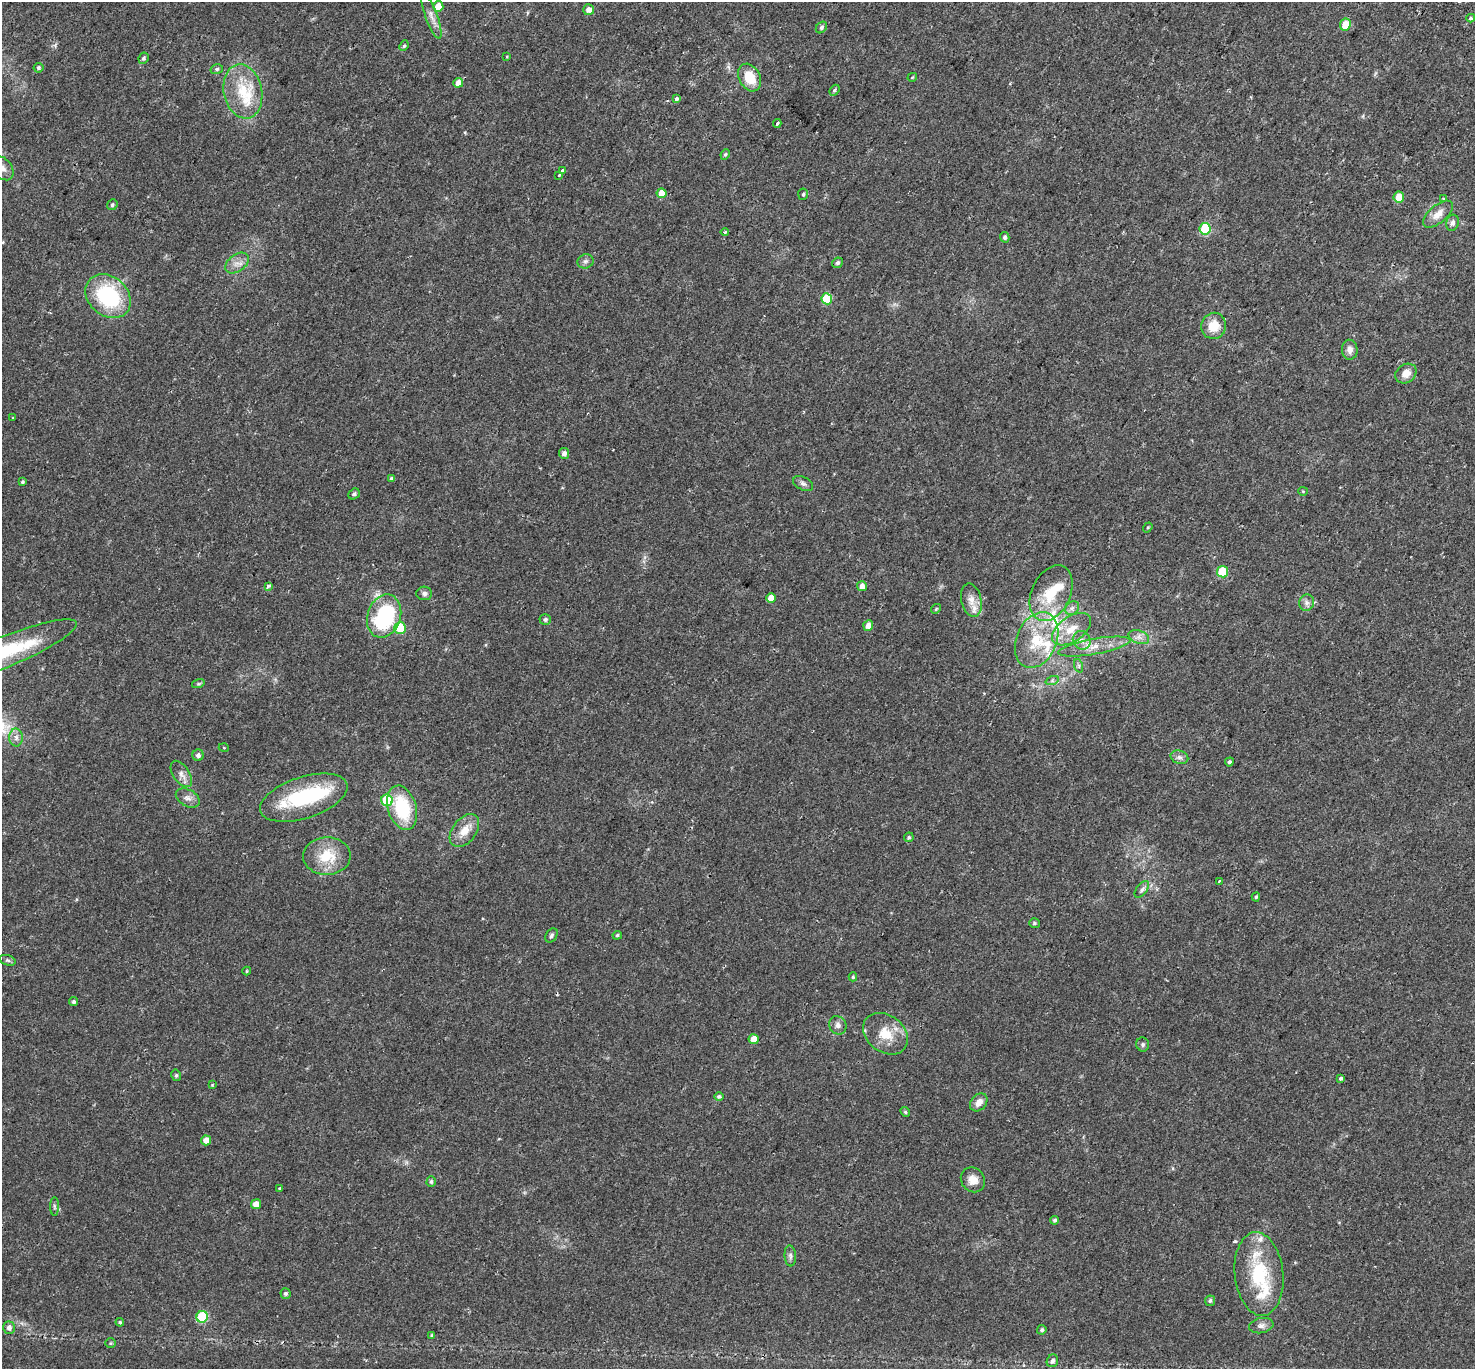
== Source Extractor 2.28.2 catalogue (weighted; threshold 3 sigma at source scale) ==
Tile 10 of 4 x 4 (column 2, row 3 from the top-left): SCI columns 1544-3016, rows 1658-3024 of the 6044 x 6110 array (HDU 1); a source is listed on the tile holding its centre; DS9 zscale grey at full resolution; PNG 1477 x 1371 px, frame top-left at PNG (2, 2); each listed source drawn as its Kron ellipse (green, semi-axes under 4 px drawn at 4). Shown black and unused: <1% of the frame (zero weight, under 2 of 3 exposures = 5% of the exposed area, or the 3 px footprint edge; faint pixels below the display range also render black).
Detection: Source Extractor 2.28.2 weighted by HDU 2 'WHT'; one run over the whole footprint, this tile lists its part. Background 0.0254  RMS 0.0035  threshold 0.0156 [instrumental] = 3 sigma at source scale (4.5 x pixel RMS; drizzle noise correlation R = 1.50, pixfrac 1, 0.0396/0.0396 arcsec/px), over >= 5 px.
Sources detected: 134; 2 inside a brighter object's white glare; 2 cosmic-ray / hot-pixel residue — neither listed nor drawn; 7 inside a brighter listed object's ellipse — not listed separately; the other 123 listed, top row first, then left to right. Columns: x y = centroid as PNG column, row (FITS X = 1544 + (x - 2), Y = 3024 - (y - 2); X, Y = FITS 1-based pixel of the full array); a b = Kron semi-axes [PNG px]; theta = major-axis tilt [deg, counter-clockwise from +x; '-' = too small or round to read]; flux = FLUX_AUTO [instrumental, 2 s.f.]
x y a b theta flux
438 7 5 5 - 4
589 10 5 5 - 1.8
431 16 24 6 -70 2.4
1471 18 4 3 - 0.66
1345 25 6 5 - 5.8
821 27 6 5 - 0.71
404 46 5 4 - 0.48
507 56 3 2 - 0.38
144 58 6 5 - 0.59
38 68 5 5 - 0.64
217 69 6 5 - 0.68
750 77 15 10 -63 7
912 77 5 3 - 0.3
458 83 5 5 - 2.6
835 90 6 4 51 0.56
243 91 27 19 -78 12
676 99 4 3 - 2.9
777 123 4 3 - 2.9
725 154 5 4 - 0.51
2 168 14 9 -49 2.4
562 170 3 3 - 1
559 175 4 3 - 1.1
662 193 5 5 - 4.2
803 194 5 5 - 0.5
1399 197 5 5 - 4.4
1443 199 3 3 - 0.95
112 205 6 5 - 0.6
1438 214 18 8 40 3.2
1452 223 8 6 73 1.2
1205 229 6 5 - 21
725 232 4 3 - 0.74
1005 237 5 4 - 0.81
585 261 8 7 - 0.95
237 263 13 8 37 2.3
838 263 6 5 - 0.75
108 296 25 19 -41 28
827 299 5 5 - 13
1214 326 13 12 - 5.4
1350 350 10 8 -86 1.7
1406 373 11 9 35 2.9
13 418 2 2 - 0.37
564 453 5 5 - 1.3
391 479 4 4 - 0.86
23 482 3 3 - 0.98
803 484 11 6 -26 1
1303 491 4 4 - 0.29
354 494 6 5 - 0.7
1148 527 5 4 - 0.38
1222 572 5 5 - 15
268 586 4 3 - 1.7
862 586 5 5 - 1.8
424 593 8 7 - 0.99
1051 593 29 19 65 11
771 598 5 4 - 2.8
971 600 17 10 -78 2.9
1307 603 8 7 - 1.2
1072 608 7 6 - 1
936 609 5 4 - 0.41
384 616 22 16 71 33
545 619 5 5 - 0.66
868 626 5 5 - 2.4
400 628 6 5 - 9.4
1071 629 22 12 35 6.3
1139 637 11 6 -21 1.6
1037 640 29 20 67 13
1082 640 9 8 - 2
1094 647 37 8 10 5.4
2 653 81 15 22 32
1079 666 7 4 -72 0.56
1052 681 7 4 19 0.62
198 684 6 4 17 0.5
16 737 9 6 -89 1.4
224 748 5 3 - 0.25
198 755 5 5 - 1.1
1179 757 9 6 -15 1.2
1229 762 4 4 - 0.64
181 774 15 8 -56 2.1
188 798 13 8 -29 1.7
304 798 45 20 18 23
387 800 6 5 - 14
402 808 23 14 -73 17
464 831 19 12 53 4.6
909 837 5 4 - 0.53
327 856 24 19 1 9.3
1219 881 3 3 - 0.75
1142 889 10 5 53 0.99
1256 897 4 4 - 0.43
1034 923 5 5 - 0.58
551 935 8 5 58 0.71
617 935 4 3 - 0.42
8 960 8 5 -20 0.63
247 971 4 4 - 0.34
853 977 4 4 - 0.42
74 1002 4 4 - 0.66
838 1025 9 8 - 1.4
885 1034 24 18 -37 7.6
754 1039 5 5 - 4.3
1143 1044 7 6 - 0.63
176 1075 6 4 -77 0.54
1341 1078 4 3 - 0.98
212 1085 4 4 - 0.28
719 1096 5 4 - 0.58
979 1102 10 7 50 2.3
905 1112 5 4 - 0.44
206 1140 5 5 - 2.8
973 1180 13 11 -51 2.9
431 1182 5 4 - 0.59
280 1188 4 3 - 1
256 1204 5 5 - 2.6
54 1206 9 4 -89 0.65
1055 1220 4 4 - 0.65
790 1256 10 5 -85 1
1259 1274 42 24 -84 21
285 1294 5 5 - 0.69
1210 1301 5 5 - 0.72
202 1317 6 5 - 20
120 1322 4 4 - 0.48
1261 1326 12 7 11 1.5
9 1328 6 6 - 1.3
1042 1330 5 4 - 0.65
432 1336 4 4 - 0.46
111 1343 5 5 - 0.45
1052 1361 6 5 - 1.1
Isophote crosses this tile's border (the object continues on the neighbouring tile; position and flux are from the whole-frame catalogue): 2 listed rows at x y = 2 168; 2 653